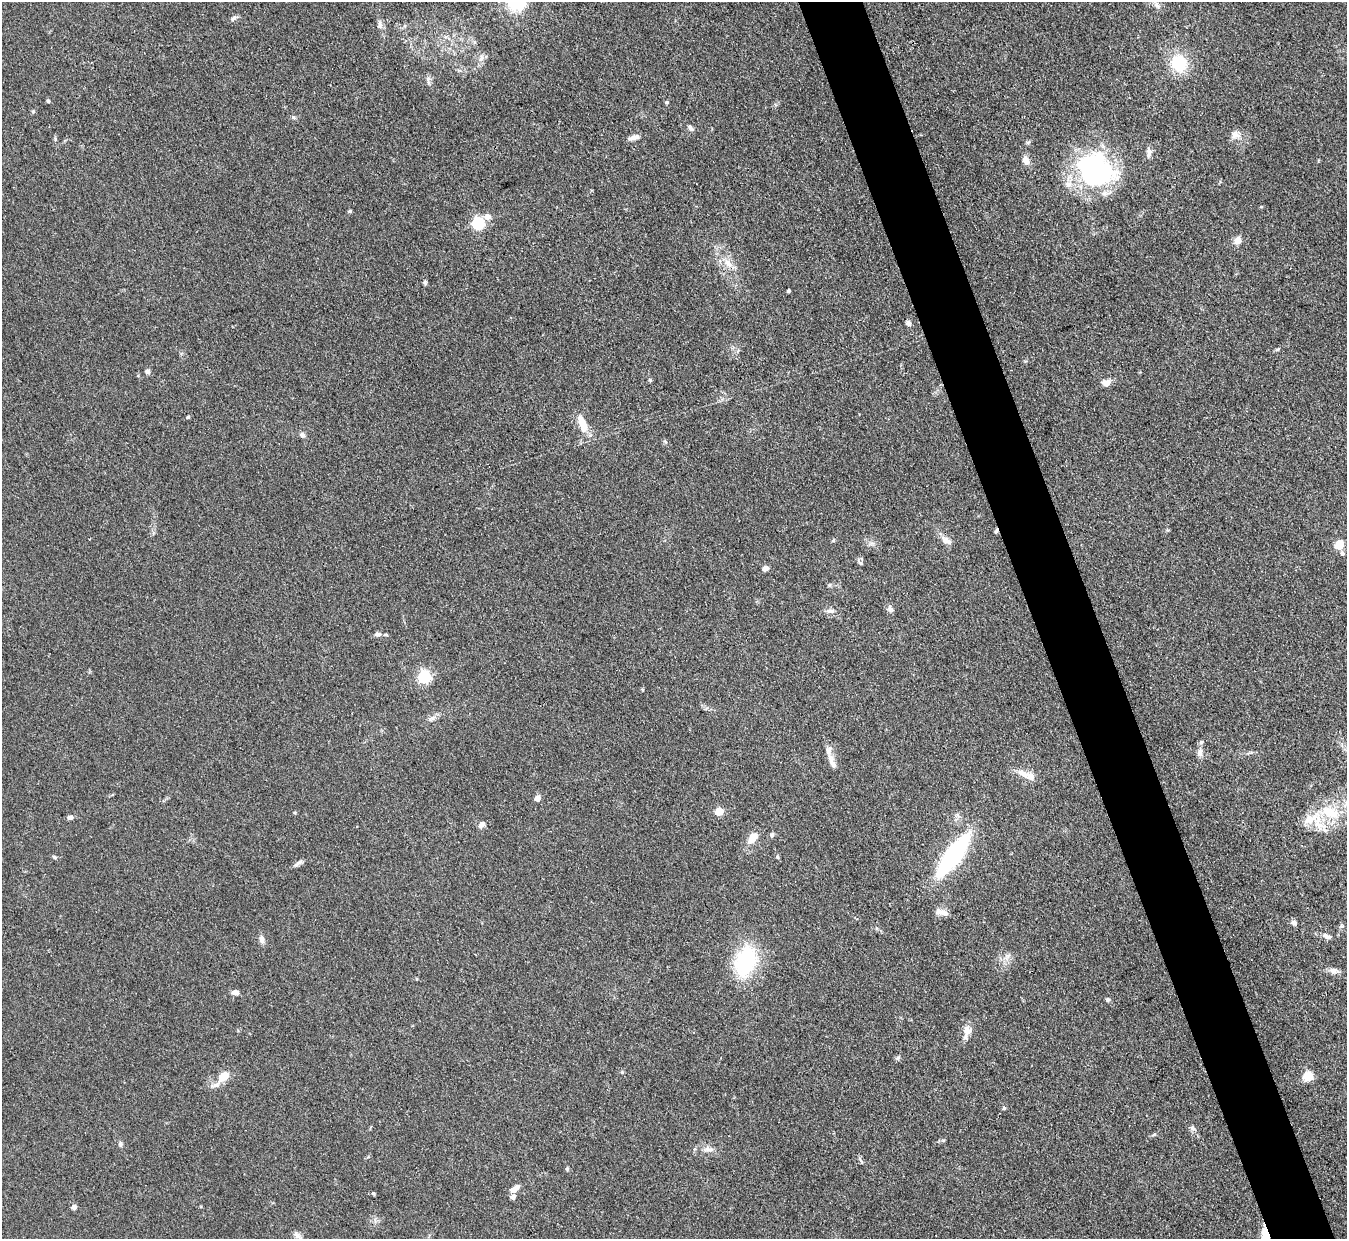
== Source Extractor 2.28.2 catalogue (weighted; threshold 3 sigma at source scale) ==
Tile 6 of 4 x 4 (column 2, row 2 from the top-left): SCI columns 1348-2692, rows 2749-3985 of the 5386 x 5371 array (HDU 1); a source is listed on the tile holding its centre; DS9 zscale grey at full resolution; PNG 1349 x 1241 px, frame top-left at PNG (2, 2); no overlay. Shown black and unused: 5% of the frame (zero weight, under 3 of 4 exposures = <1% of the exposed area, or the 3 px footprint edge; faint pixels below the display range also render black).
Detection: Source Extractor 2.28.2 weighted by HDU 2 'WHT'; one run over the whole footprint, this tile lists its part. Background 0.111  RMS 0.0066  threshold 0.0298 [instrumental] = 3 sigma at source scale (4.5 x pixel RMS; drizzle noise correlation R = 1.50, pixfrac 1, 0.05/0.05 arcsec/px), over >= 5 px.
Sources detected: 92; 6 inside a brighter listed object's ellipse — not listed separately; the other 86 listed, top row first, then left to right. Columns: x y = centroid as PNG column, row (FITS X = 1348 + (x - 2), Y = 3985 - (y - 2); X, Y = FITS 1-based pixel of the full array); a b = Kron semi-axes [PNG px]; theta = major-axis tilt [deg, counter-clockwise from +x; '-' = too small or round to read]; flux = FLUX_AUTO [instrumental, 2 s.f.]
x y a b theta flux
517 2 7 6 - 260
1157 5 10 6 -51 2.4
233 18 8 6 23 1.9
380 25 11 7 -84 2.9
482 58 7 4 89 1.9
1179 63 14 13 - 30
428 82 7 4 -71 1.4
48 101 4 4 - 1.4
667 102 5 5 - 0.91
33 111 5 4 - 0.9
293 117 6 4 -45 1
690 128 9 6 -50 1.8
1235 135 14 10 -11 4.7
634 137 15 6 13 3.3
1149 152 13 6 89 3.2
1026 160 9 6 -62 5.5
1096 170 46 37 -33 100
350 211 5 4 - 0.93
487 216 8 7 - 3.6
478 223 6 5 - 94
1237 240 10 8 57 3.9
728 263 15 9 -49 6.7
425 283 6 5 - 1.1
788 291 3 3 - 1.4
908 323 6 5 - 2.5
148 371 7 6 - 1.6
650 380 6 3 -46 0.8
1106 383 11 9 -1 4
188 417 4 4 - 0.79
583 425 22 8 -70 12
302 435 7 6 - 2.3
665 442 6 4 -44 0.98
996 531 7 4 70 1.3
833 540 6 4 61 0.83
946 541 14 8 -27 4.6
1339 545 9 7 65 10
1342 553 6 5 - 1.6
860 563 7 5 -44 1.3
765 568 4 4 - 7.6
890 608 10 7 -56 2.2
830 611 11 6 -5 2.6
378 634 10 6 8 2.5
424 677 6 5 - 110
432 719 10 5 22 2.1
1200 753 12 7 84 3.4
832 762 22 7 -67 5
1022 773 17 8 -32 6.2
537 798 5 4 - 5.8
719 812 5 5 - 21
1330 812 26 14 -23 21
295 813 4 3 - 0.79
70 817 6 5 - 2.5
1310 819 30 13 28 14
481 825 8 6 52 2.8
772 835 7 5 65 1.6
752 838 17 9 49 7.7
953 855 38 11 54 120
54 857 6 4 -24 0.99
777 857 5 3 - 0.73
299 862 12 5 38 2.1
943 912 15 8 -21 4.4
1294 923 7 6 - 2.4
1342 926 6 5 - 1.2
1326 936 12 6 -21 3.2
262 939 10 7 -79 3.4
1007 956 7 5 -1 1.8
745 961 25 18 68 64
1334 971 13 7 8 3.2
416 979 5 3 - 0.53
235 993 8 5 -6 3.6
1108 999 6 5 - 1.4
967 1031 13 11 64 5.9
898 1058 7 5 22 1.3
622 1072 5 5 - 0.75
224 1076 13 9 38 9.4
1308 1077 5 5 - 39
1004 1108 5 4 - 0.8
1192 1128 9 5 -21 1.8
120 1144 7 6 - 1.6
707 1149 9 8 - 3.1
567 1169 6 5 - 0.94
515 1188 13 6 31 4.4
373 1193 5 3 - 0.72
513 1197 8 6 34 2.1
74 1207 5 5 - 3.6
297 1236 14 6 -39 2.8
Overlapping masked pixels (flux is a lower limit): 1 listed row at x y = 996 531
Isophote crosses this tile's border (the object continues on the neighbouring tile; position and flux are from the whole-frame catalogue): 2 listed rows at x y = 517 2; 1330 812
Unlisted compact peaks at least as high as the median listed source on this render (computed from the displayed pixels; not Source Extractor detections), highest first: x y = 943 1140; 1154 1134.